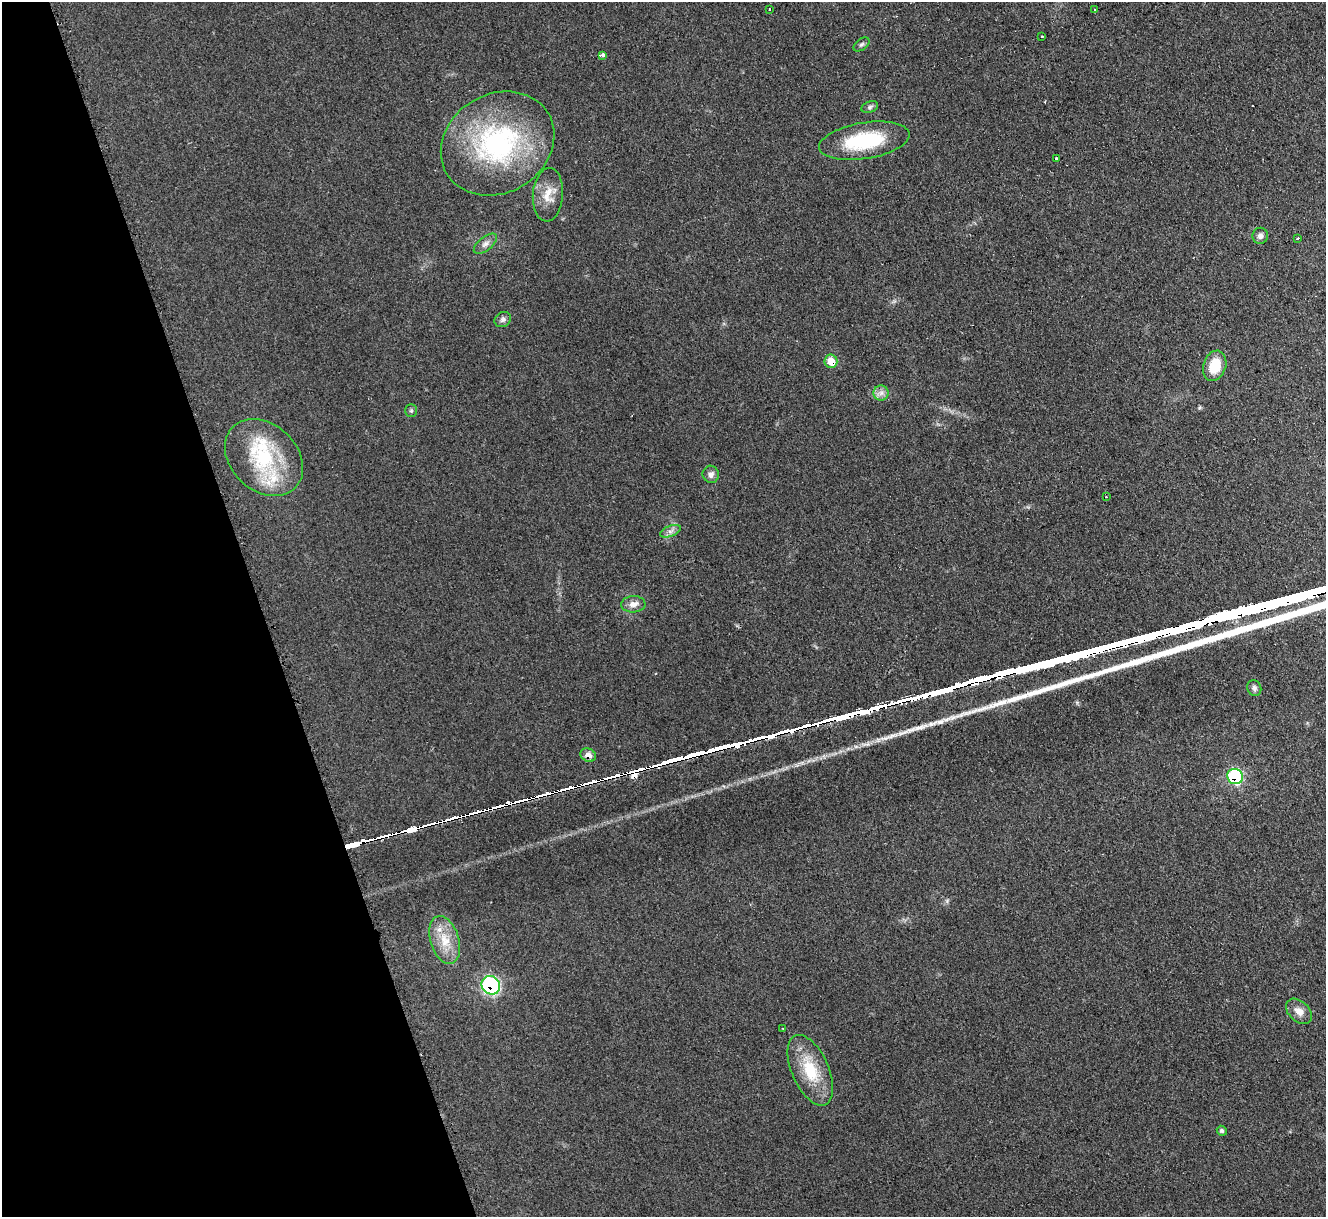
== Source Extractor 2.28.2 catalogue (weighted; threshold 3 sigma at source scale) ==
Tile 5 of 4 x 4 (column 1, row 2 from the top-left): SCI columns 21-1344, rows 2704-3918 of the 5321 x 5278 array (HDU 1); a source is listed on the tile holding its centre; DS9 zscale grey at full resolution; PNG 1328 x 1219 px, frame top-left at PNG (2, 2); each listed source drawn as its Kron ellipse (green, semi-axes under 4 px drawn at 4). Shown black and unused: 20% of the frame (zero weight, under 2 of 3 exposures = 2% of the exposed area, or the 3 px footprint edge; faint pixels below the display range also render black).
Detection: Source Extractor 2.28.2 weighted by HDU 2 'WHT'; one run over the whole footprint, this tile lists its part. Background 0.133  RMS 0.013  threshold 0.0565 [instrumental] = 3 sigma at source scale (4.5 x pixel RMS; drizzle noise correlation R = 1.50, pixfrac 1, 0.05/0.05 arcsec/px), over >= 5 px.
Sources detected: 34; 1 cosmic-ray / hot-pixel residue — neither listed nor drawn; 1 inside a brighter listed object's ellipse — not listed separately; the other 32 listed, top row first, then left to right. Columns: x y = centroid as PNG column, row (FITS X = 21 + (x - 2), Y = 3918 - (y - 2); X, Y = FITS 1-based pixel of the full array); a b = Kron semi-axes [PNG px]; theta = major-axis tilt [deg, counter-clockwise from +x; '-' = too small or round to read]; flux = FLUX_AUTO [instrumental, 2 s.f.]
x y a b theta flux
770 9 3 3 - 4.6
1095 10 4 3 - 8.7
1042 36 3 2 - 1.4
861 44 9 5 36 3
603 55 3 3 - 29
870 107 9 5 21 3
864 141 46 18 9 84
498 144 59 49 31 230
1056 158 3 3 - 2.4
548 195 27 15 86 21
1260 236 8 7 - 5.1
1298 238 3 2 - 1.8
485 244 14 7 38 6.4
503 320 9 7 31 4.1
831 361 6 6 - 23
1215 366 16 11 70 32
881 393 7 7 - 5.8
411 411 6 5 - 2.2
264 457 44 33 -43 110
711 474 9 8 - 5.4
1106 497 3 2 - 1.4
670 531 11 5 20 5
633 604 12 8 3 8.1
1254 688 8 7 - 3.7
588 755 8 6 -28 9
1235 777 8 7 - 120
445 940 25 14 -72 28
491 985 9 9 - 140
1299 1011 15 10 -43 10
783 1028 3 2 - 0.99
810 1070 38 18 -66 52
1222 1131 5 4 - 2.3
Overlapping masked pixels (flux is a lower limit): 4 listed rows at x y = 831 361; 588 755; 1235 777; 491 985
Unlisted compact peaks at least as high as the median listed source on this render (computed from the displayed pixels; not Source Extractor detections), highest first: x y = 940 722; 931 724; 885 738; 984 708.